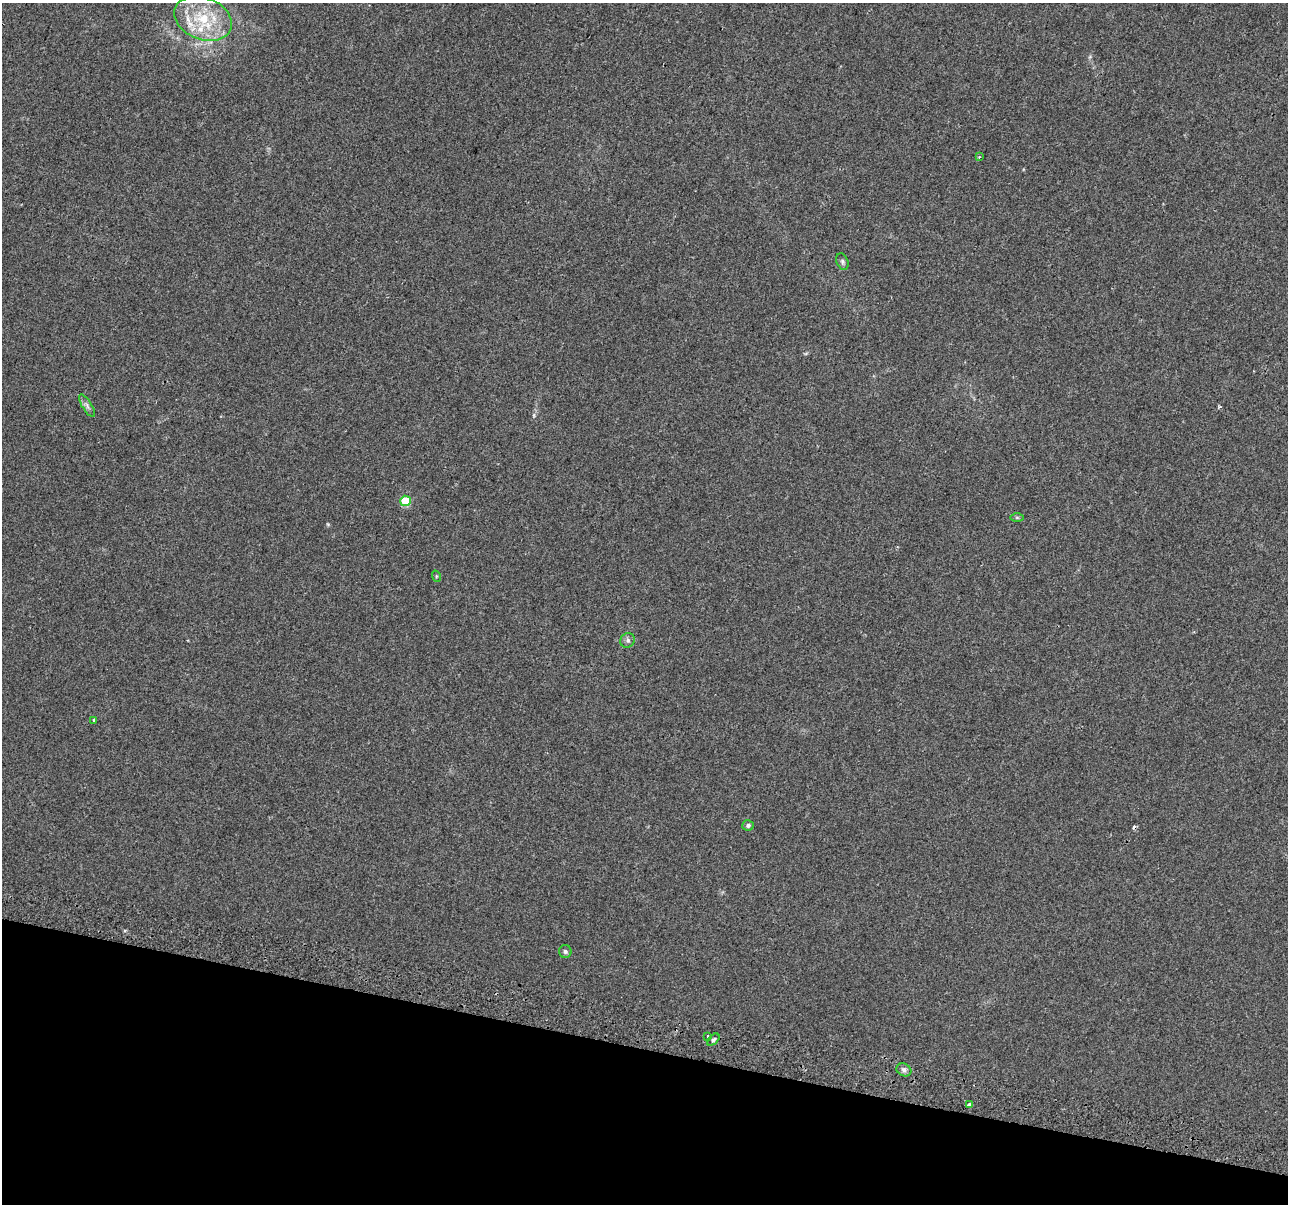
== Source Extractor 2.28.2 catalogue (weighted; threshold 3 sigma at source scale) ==
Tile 15 of 4 x 4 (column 3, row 4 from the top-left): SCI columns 2631-3916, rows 345-1546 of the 5252 x 5438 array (HDU 1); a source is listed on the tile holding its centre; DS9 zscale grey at full resolution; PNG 1290 x 1206 px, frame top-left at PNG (2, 3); each listed source drawn as its Kron ellipse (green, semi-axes under 4 px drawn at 4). Shown black and unused: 13% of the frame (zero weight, under 2 of 3 exposures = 4% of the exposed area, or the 3 px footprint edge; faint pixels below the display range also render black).
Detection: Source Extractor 2.28.2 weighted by HDU 2 'WHT'; one run over the whole footprint, this tile lists its part. Background 0.0402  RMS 0.0053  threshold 0.024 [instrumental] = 3 sigma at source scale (4.5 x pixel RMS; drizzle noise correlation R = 1.50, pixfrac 1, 0.0396/0.0396 arcsec/px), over >= 5 px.
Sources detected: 18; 1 cosmic-ray / hot-pixel residue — neither listed nor drawn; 2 inside a brighter listed object's ellipse — not listed separately; the other 15 listed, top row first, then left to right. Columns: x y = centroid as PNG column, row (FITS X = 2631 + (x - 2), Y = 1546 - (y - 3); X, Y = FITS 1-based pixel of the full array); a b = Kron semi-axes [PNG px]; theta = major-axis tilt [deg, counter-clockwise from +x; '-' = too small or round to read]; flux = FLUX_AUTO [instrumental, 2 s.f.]
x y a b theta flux
203 18 30 21 -22 25
979 157 4 3 - 0.62
842 262 8 5 -68 1.2
87 406 13 5 -59 1.7
405 501 5 5 - 21
1017 517 7 4 -1 0.67
436 576 6 4 -73 0.63
628 640 8 7 - 1.5
94 720 3 3 - 2.2
748 825 5 5 - 1.4
565 951 6 6 - 1.2
708 1036 3 3 - 3.1
713 1040 7 4 45 1
904 1070 8 6 -27 1.6
969 1105 3 3 - 38